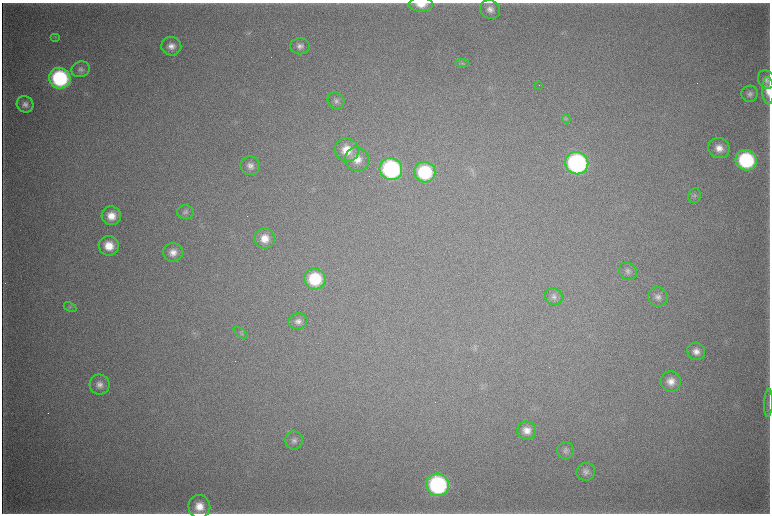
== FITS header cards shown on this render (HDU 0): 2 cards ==
NAXIS1  =                 1536 / length of data axis 1
NAXIS2  =                 1023 / length of data axis 2

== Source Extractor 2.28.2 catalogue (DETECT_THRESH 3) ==
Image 1536 x 1023 px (HDU 0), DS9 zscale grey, zoomed out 1/2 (1 PNG px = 2 x 2 image px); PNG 772 x 516 px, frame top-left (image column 1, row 1022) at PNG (2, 3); each listed source drawn as its Kron ellipse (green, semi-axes under 4 px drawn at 4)
Background 4450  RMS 38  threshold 114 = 3 sigma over >= 5 px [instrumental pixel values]
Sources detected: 53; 7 cannot appear on this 1/2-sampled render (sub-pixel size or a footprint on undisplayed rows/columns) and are neither listed nor drawn; the other 46 listed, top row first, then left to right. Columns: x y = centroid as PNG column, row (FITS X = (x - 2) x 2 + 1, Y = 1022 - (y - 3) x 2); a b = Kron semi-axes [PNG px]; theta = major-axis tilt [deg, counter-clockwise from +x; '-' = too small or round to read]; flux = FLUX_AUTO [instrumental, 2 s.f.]
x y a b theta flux
421 4 12 7 -1 1.1e+05
490 9 10 9 - 5.7e+04
55 37 5 3 - 1.2e+04
171 46 10 9 - 7.1e+04
300 46 10 8 2 5.0e+04
462 63 7 3 -5 1.4e+04
81 69 9 7 17 3.5e+04
60 78 11 10 - 1.1e+06
766 80 9 8 - 4.0e+04
539 85 2 1 - 4.0e+03
768 91 13 6 -88 8.5e+04
750 94 8 8 - 3.7e+04
336 101 9 8 - 3.4e+04
25 104 8 8 - 4.1e+04
566 119 4 3 - 1.2e+04
719 148 11 10 - 9.2e+04
347 150 12 11 - 1.7e+05
357 159 12 11 - 1.2e+05
746 160 11 10 - 9.0e+05
577 163 11 11 - 1.8e+06
250 166 9 9 - 5.6e+04
391 169 11 11 - 1.4e+06
425 172 11 10 - 6.2e+05
694 196 7 6 - 2.3e+04
185 212 8 7 - 2.7e+04
111 216 10 9 - 1.2e+05
265 238 10 10 - 1.1e+05
109 246 10 9 - 1.5e+05
173 252 9 9 - 7.1e+04
628 271 9 8 - 3.5e+04
315 279 11 10 - 4.5e+05
554 297 9 8 - 3.5e+04
658 297 10 9 - 4.8e+04
70 307 7 4 -27 1.8e+04
298 321 9 8 - 4.5e+04
241 333 8 4 -38 1.7e+04
696 351 9 8 - 6.6e+04
671 381 10 10 - 8.4e+04
99 385 10 10 - 6.1e+04
768 403 14 1 88 1.2e+04
527 430 9 9 - 8.4e+04
294 440 9 9 - 3.9e+04
565 451 8 8 - 3.2e+04
586 472 9 9 - 4.3e+04
438 485 11 11 - 1.4e+06
199 507 11 11 - 1.3e+05
At the frame edge (FLAGS 8, measured only in part): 2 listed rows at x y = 421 4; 768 91
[7 sub-pixel or undisplayed-footprint detections neither listed nor drawn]